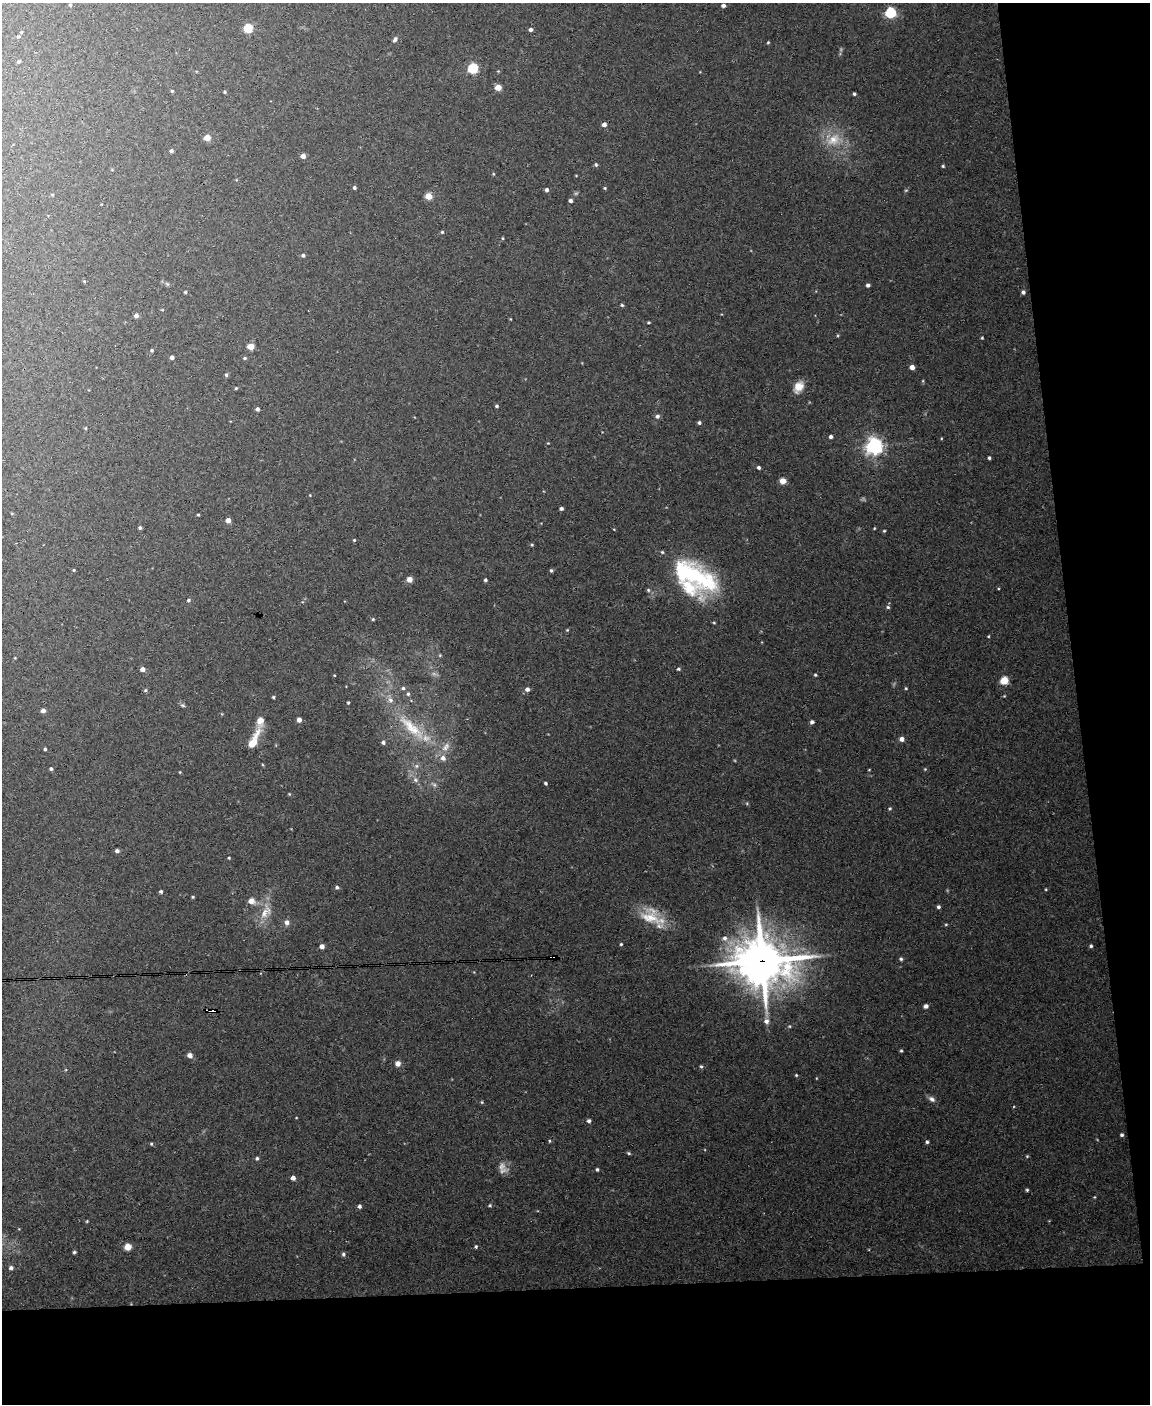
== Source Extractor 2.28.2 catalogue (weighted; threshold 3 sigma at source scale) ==
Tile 12 of 4 x 3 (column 4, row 3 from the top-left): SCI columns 3445-4592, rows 234-1635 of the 4592 x 4566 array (HDU 1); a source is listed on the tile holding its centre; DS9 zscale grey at full resolution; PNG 1152 x 1406 px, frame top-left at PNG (2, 3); no overlay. Shown black and unused: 15% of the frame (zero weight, under 3 of 4 exposures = <1% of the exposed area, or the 3 px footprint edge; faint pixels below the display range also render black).
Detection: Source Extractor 2.28.2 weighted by HDU 2 'WHT'; one run over the whole footprint, this tile lists its part. Background 0.0514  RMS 0.0046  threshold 0.0209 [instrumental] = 3 sigma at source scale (4.5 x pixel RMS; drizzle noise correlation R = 1.50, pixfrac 1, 0.05/0.05 arcsec/px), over >= 5 px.
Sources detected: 177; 4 too faint to see at this stretch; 1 inside a brighter object's white glare — not listed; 6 inside a brighter listed object's ellipse — not listed separately; the other 166 listed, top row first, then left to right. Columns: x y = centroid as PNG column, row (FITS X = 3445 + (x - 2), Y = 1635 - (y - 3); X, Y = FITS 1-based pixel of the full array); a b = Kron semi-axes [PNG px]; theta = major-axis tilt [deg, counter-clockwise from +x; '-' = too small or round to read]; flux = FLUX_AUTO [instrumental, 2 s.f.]
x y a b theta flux
70 5 4 3 - 0.61
723 5 4 4 - 1.5
890 12 5 5 - 50
248 28 6 6 - 11
530 29 4 4 - 1.2
21 32 4 3 - 0.38
18 36 4 4 - 0.66
395 39 8 5 58 1.1
768 42 4 4 - 0.48
19 61 4 3 - 0.81
473 68 5 5 - 41
498 71 4 4 - 0.39
498 87 5 5 - 4.4
172 91 4 3 - 0.64
225 92 4 4 - 0.51
854 94 3 3 - 0.71
604 125 5 4 - 2.2
207 138 4 4 - 7.9
833 140 23 15 31 10
171 151 4 3 - 1.1
303 156 4 4 - 3.1
596 165 6 4 -75 0.73
943 166 4 4 - 0.56
576 176 4 3 - 0.32
354 188 4 3 - 0.92
605 188 4 4 - 0.5
547 190 4 4 - 1.3
906 190 5 3 - 0.48
428 196 5 5 - 5.4
570 201 4 4 - 1.3
442 232 4 4 - 0.57
503 238 4 3 - 0.44
303 255 5 4 - 0.98
84 281 4 3 - 0.45
167 284 7 4 -45 0.76
868 285 4 4 - 1.3
185 292 4 3 - 0.67
1023 292 4 4 - 1.1
622 305 4 4 - 0.62
136 315 5 4 - 1.5
649 322 3 2 - 0.54
982 338 3 3 - 0.47
251 346 4 4 - 11
152 350 5 4 - 0.61
172 357 4 4 - 1.8
245 358 5 4 - 0.67
912 367 4 4 - 3.5
226 375 4 4 - 0.86
923 381 5 3 - 0.43
799 387 13 9 59 5
236 388 4 4 - 0.45
497 406 4 4 - 0.78
257 409 3 3 - 1.3
657 416 6 5 - 1.4
699 423 4 4 - 0.92
85 428 4 4 - 0.44
831 437 4 4 - 1.2
548 443 3 3 - 0.35
874 446 6 6 - 210
989 458 3 3 - 0.77
759 467 4 4 - 1
783 481 5 5 - 4.6
310 495 3 3 - 0.31
561 509 4 3 - 1
12 514 4 3 - 0.38
198 515 3 2 - 0.57
228 520 4 4 - 3.7
140 528 4 4 - 0.86
874 528 3 3 - 0.38
884 531 4 3 - 0.5
354 540 4 4 - 0.48
532 545 4 4 - 0.55
74 570 4 3 - 0.42
551 570 4 4 - 0.75
695 576 56 24 -32 53
409 579 5 5 - 3.9
485 580 4 4 - 0.85
648 590 5 4 - 0.73
188 600 4 4 - 0.87
888 607 5 4 - 0.72
373 619 3 3 - 0.57
714 623 5 3 - 0.44
567 630 4 4 - 0.47
988 636 4 3 - 0.4
440 655 5 4 - 0.48
142 669 4 4 - 3
678 669 5 3 - 0.69
334 675 3 2 - 0.29
815 675 4 3 - 0.54
1004 680 5 5 - 19
403 688 5 5 - 0.83
906 688 4 3 - 0.48
527 689 5 5 - 1.9
145 690 5 4 - 0.74
408 694 5 4 - 0.8
273 697 3 3 - 0.65
348 703 3 3 - 0.59
183 705 6 5 - 0.82
43 710 5 5 - 1.9
299 720 4 4 - 2.8
812 722 4 4 - 1.3
412 727 54 14 -43 24
902 739 4 4 - 2.8
254 740 29 8 64 8.3
383 742 5 4 - 1.1
45 749 3 3 - 0.67
416 766 7 6 - 1.3
51 769 4 4 - 0.81
925 769 4 4 - 0.43
869 770 3 2 - 0.35
180 772 3 3 - 0.34
415 780 8 6 -45 1.7
545 783 4 3 - 0.76
289 794 4 4 - 0.39
890 808 5 5 - 0.65
117 851 5 4 - 1.2
229 858 3 3 - 0.46
337 887 5 4 - 0.92
1046 889 4 3 - 0.42
161 891 4 4 - 0.94
193 897 4 3 - 0.53
251 901 10 8 -10 3.1
938 907 4 4 - 1
266 912 25 13 66 8.2
650 918 34 17 -22 14
287 922 7 6 - 2
946 924 5 3 - 0.46
725 938 9 8 - 2.7
621 944 3 3 - 0.55
322 946 4 4 - 2.6
1091 946 4 4 - 0.76
553 957 6 4 -1 52
901 959 5 4 - 0.83
762 961 19 16 -10 1800
926 1006 5 4 - 1.6
212 1010 7 3 3 14
766 1021 7 6 - 2.1
789 1026 5 4 - 0.54
901 1051 4 3 - 0.55
190 1055 5 5 - 2.2
398 1063 6 5 - 2.8
701 1066 5 4 - 0.66
796 1075 3 3 - 0.47
816 1078 4 2 - 0.3
932 1099 10 6 -34 1.8
482 1102 4 4 - 0.49
589 1121 4 4 - 1.1
1122 1135 4 3 - 0.81
549 1141 4 3 - 0.48
927 1142 4 4 - 0.85
151 1144 5 4 - 0.57
629 1153 5 4 - 0.6
1027 1156 4 4 - 0.46
257 1158 5 4 - 0.89
597 1169 4 4 - 0.77
293 1178 4 4 - 2.3
1027 1190 4 3 - 0.64
1094 1197 4 4 - 0.38
490 1205 5 4 - 0.62
359 1206 5 4 - 1.1
87 1221 4 3 - 0.43
128 1247 5 5 - 12
476 1247 5 4 - 0.7
74 1252 4 3 - 0.75
343 1254 5 4 - 0.93
11 1268 5 5 - 1.5
Overlapping masked pixels (flux is a lower limit): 3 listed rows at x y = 553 957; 762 961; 212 1010